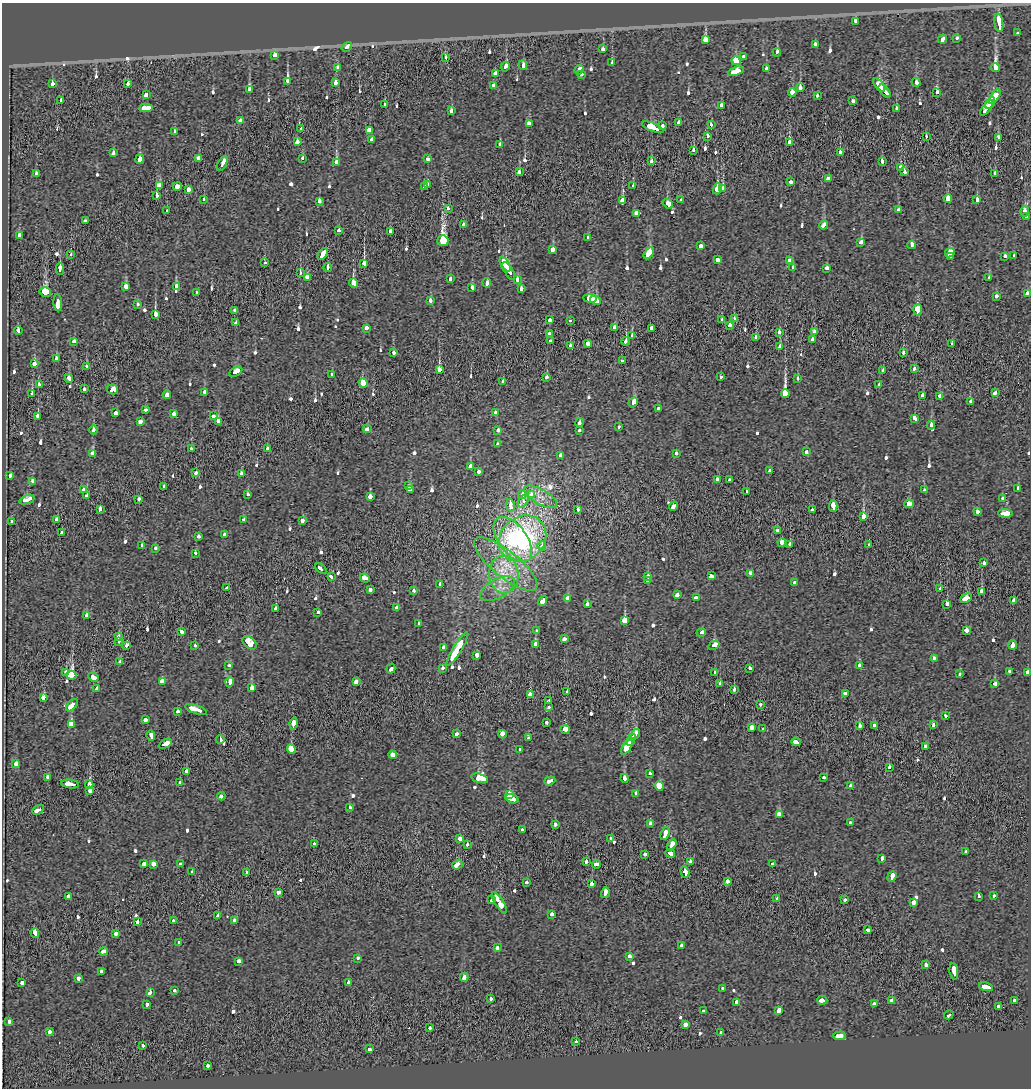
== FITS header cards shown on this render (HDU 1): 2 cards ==
NAXIS1  =                 1029
NAXIS2  =                 1086

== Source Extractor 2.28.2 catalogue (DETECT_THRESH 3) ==
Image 1029 x 1086 px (HDU 1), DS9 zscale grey, 1 PNG px = 1 image px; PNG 1033 x 1090 px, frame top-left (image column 1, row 1086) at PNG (2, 3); each listed source drawn as its Kron ellipse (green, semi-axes under 4 px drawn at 4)
Background -0.00262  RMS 0.024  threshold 0.0712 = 3 sigma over >= 5 px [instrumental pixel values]
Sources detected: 641; of the 641, the 500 brightest by FLUX_AUTO listed and drawn (141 fainter detections omitted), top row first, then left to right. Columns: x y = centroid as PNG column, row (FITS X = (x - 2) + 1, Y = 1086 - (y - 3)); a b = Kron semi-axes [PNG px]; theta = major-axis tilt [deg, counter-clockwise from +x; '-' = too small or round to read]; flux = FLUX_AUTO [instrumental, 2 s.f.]
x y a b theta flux
855 21 4 3 - 48
999 23 9 3 -82 210
1018 33 3 3 - 26
957 38 3 3 - 12
705 39 4 3 - 140
943 39 4 3 - 28
815 44 3 3 - 24
347 47 5 3 - 19
603 49 4 3 - 12
777 52 4 3 - 16
274 56 4 3 - 46
445 57 3 3 - 16
743 57 3 3 - 15
736 61 4 4 - 130
612 63 4 3 - 17
523 65 5 3 - 110
338 67 4 3 - 13
505 67 5 3 - 48
995 67 4 4 - 290
766 68 3 3 - 14
579 70 5 3 - 40
736 71 8 3 20 96
496 73 3 3 - 46
581 75 4 3 - 15
287 81 4 3 - 160
916 82 4 3 - 30
335 83 3 3 - 54
52 84 4 3 - 30
127 84 3 3 - 26
494 85 3 3 - 65
879 85 8 4 -50 84
800 88 4 3 - 100
249 89 4 3 - 62
884 91 7 3 -49 79
792 92 4 3 - 35
936 93 4 3 - 44
146 95 4 3 - 27
817 95 3 3 - 17
995 97 8 4 54 89
61 100 4 3 - 27
853 101 3 3 - 23
990 103 6 3 58 97
385 104 4 3 - 15
721 105 3 3 - 35
146 108 7 4 3 91
896 108 3 3 - 37
987 108 9 3 54 130
451 111 3 3 - 26
240 121 4 3 - 35
679 122 4 3 - 29
529 124 4 3 - 23
711 125 3 3 - 14
662 126 3 3 - 19
653 127 11 4 -21 150
301 128 3 3 - 26
369 131 4 4 - 170
174 132 3 3 - 13
707 136 3 3 - 13
926 136 3 2 - 12
998 137 4 3 - 21
372 140 4 3 - 53
297 142 4 3 - 53
790 142 4 3 - 120
500 144 3 3 - 15
693 150 4 3 - 20
840 152 4 3 - 20
113 153 4 3 - 27
199 158 3 3 - 49
303 158 3 3 - 14
140 159 5 3 - 36
428 159 4 3 - 16
652 161 4 3 - 21
882 161 3 3 - 18
336 162 4 4 - 59
222 163 8 3 64 63
901 167 3 3 - 46
519 172 4 3 - 36
904 172 3 3 - 13
995 173 4 3 - 25
36 174 4 3 - 14
828 178 4 3 - 38
791 182 3 3 - 23
159 185 4 4 - 62
428 185 3 3 - 21
633 185 3 3 - 16
177 186 4 3 - 53
424 187 4 3 - 16
717 188 6 3 74 120
723 189 3 3 - 88
188 190 4 3 - 25
156 196 4 3 - 34
948 198 4 3 - 75
204 199 3 3 - 13
681 200 3 3 - 20
977 200 4 3 - 45
623 201 4 3 - 240
319 202 3 3 - 42
668 204 5 3 - 33
448 209 3 3 - 71
167 210 3 3 - 15
898 210 4 3 - 14
1025 212 5 3 - 28
637 213 4 3 - 190
1027 217 4 3 - 170
85 220 3 3 - 28
463 225 3 3 - 16
824 225 4 3 - 33
339 230 3 3 - 15
390 231 4 3 - 23
19 235 3 3 - 47
588 237 3 3 - 15
443 241 5 5 - 940
861 242 4 3 - 50
912 245 4 3 - 40
700 246 4 3 - 28
552 250 4 3 - 26
649 253 7 4 58 120
950 253 5 4 - 57
323 254 6 3 53 130
71 255 3 3 - 22
1005 256 3 3 - 15
1014 256 3 3 - 13
950 257 4 3 - 14
718 260 4 3 - 29
789 261 3 3 - 22
265 263 3 3 - 17
364 264 4 3 - 190
505 264 8 3 -61 86
793 267 4 3 - 15
328 268 4 3 - 26
827 268 4 3 - 19
60 269 6 3 -89 59
509 271 10 4 -60 90
300 273 4 2 - 12
307 277 3 3 - 120
989 278 4 3 - 25
450 279 3 3 - 15
517 280 4 3 - 20
353 283 4 4 - 120
487 283 4 3 - 38
126 286 4 4 - 31
176 287 4 3 - 73
472 287 4 3 - 21
521 289 4 3 - 16
45 292 6 4 -15 160
196 293 3 3 - 12
1027 294 4 3 - 42
996 296 3 3 - 13
590 298 7 4 -8 72
595 300 5 3 - 42
430 301 3 3 - 19
58 303 9 3 -89 100
137 304 4 3 - 13
235 310 4 3 - 13
918 310 5 4 - 61
155 314 4 3 - 75
734 319 3 3 - 14
550 320 4 3 - 15
570 320 3 3 - 15
721 320 3 3 - 14
236 323 3 3 - 18
729 325 4 3 - 20
366 328 4 3 - 25
615 328 4 3 - 50
651 329 4 3 - 41
18 331 4 3 - 20
814 331 4 3 - 14
779 332 3 3 - 21
549 334 3 3 - 19
632 335 4 3 - 26
756 338 4 3 - 32
812 339 4 3 - 29
74 341 4 3 - 12
550 341 3 3 - 16
626 341 4 3 - 26
588 344 3 3 - 71
951 344 3 3 - 14
570 346 4 3 - 52
780 346 4 3 - 25
393 352 3 3 - 22
903 353 3 3 - 14
56 359 4 3 - 26
622 361 3 3 - 19
34 364 3 3 - 83
87 367 3 3 - 16
439 369 3 3 - 190
914 369 4 3 - 12
883 370 3 3 - 15
236 372 7 3 30 52
332 375 3 3 - 13
547 377 4 3 - 14
721 377 3 3 - 12
798 378 3 3 - 29
69 379 4 3 - 30
503 381 3 3 - 17
363 383 5 3 - 150
39 384 3 3 - 15
879 385 4 3 - 15
84 389 3 3 - 14
113 389 5 5 - 72
205 392 4 3 - 41
32 393 4 3 - 15
785 393 4 4 - 630
995 393 4 3 - 21
167 395 4 3 - 29
923 395 4 3 - 19
940 396 4 3 - 30
970 401 3 3 - 16
633 402 5 3 - 67
658 409 3 3 - 14
146 410 3 3 - 27
116 413 3 3 - 84
495 413 3 3 - 14
174 414 4 3 - 26
38 416 4 3 - 14
213 416 3 3 - 17
915 418 4 3 - 67
140 421 3 3 - 65
218 421 4 3 - 81
579 422 4 3 - 27
931 425 4 3 - 16
619 426 3 3 - 12
367 429 4 3 - 28
93 430 4 3 - 18
498 430 4 3 - 14
579 431 3 3 - 14
497 444 3 3 - 20
267 448 3 3 - 15
191 449 3 3 - 27
806 452 4 3 - 22
93 453 4 3 - 98
676 454 3 3 - 19
560 455 4 3 - 17
471 466 4 3 - 130
770 471 4 3 - 24
478 472 3 3 - 36
196 473 4 3 - 21
241 474 4 3 - 19
10 475 4 3 - 17
718 479 4 3 - 24
730 480 4 3 - 30
33 481 4 3 - 15
408 485 3 3 - 22
164 487 3 3 - 14
1018 488 3 3 - 50
410 489 4 3 - 84
84 490 3 3 - 13
924 490 3 3 - 50
746 491 3 3 - 12
522 494 4 3 - 14
248 495 3 3 - 12
531 495 4 3 - 17
87 496 3 3 - 44
370 496 3 3 - 58
541 497 18 7 -29 16
1002 498 3 3 - 16
139 499 3 3 - 17
27 500 8 3 20 58
523 501 7 3 56 18
909 504 5 3 - 66
510 505 6 3 -78 38
674 506 5 3 - 44
833 506 6 3 -87 120
100 509 4 3 - 17
578 509 3 3 - 12
812 510 3 3 - 21
977 512 3 3 - 16
1005 513 7 3 -2 130
863 517 3 3 - 130
57 519 3 3 - 35
244 519 4 3 - 18
302 521 4 3 - 22
11 522 3 3 - 17
777 531 3 3 - 26
62 533 3 3 - 14
225 534 4 3 - 22
198 536 4 3 - 14
513 539 26 14 -53 70
522 539 25 21 41 330
782 542 4 3 - 43
790 544 3 3 - 16
142 545 3 3 - 34
869 545 4 3 - 15
542 546 5 3 - 16
156 548 3 3 - 14
195 553 3 3 - 26
984 563 4 3 - 13
506 564 39 13 -39 61
321 568 6 3 -36 130
751 573 4 3 - 21
504 574 19 14 -86 41
711 576 4 3 - 70
331 577 4 3 - 24
648 577 4 3 - 32
365 578 5 3 - 50
648 581 3 3 - 13
795 583 3 3 - 51
440 584 3 3 - 24
227 588 3 3 - 23
940 588 3 3 - 12
498 589 19 9 28 19
371 590 4 3 - 33
414 591 3 3 - 12
981 592 3 3 - 55
677 595 4 3 - 38
568 598 4 3 - 41
696 598 4 3 - 29
966 598 6 3 26 55
1013 600 4 3 - 26
542 601 5 3 - 52
587 604 4 3 - 19
947 604 4 3 - 110
276 608 3 3 - 100
397 608 3 3 - 18
318 612 3 3 - 21
86 615 4 3 - 18
625 620 4 4 - 190
418 623 3 3 - 44
966 630 4 3 - 24
181 631 4 3 - 18
536 631 3 3 - 13
701 632 5 3 - 28
119 637 3 3 - 21
564 639 4 3 - 25
119 641 3 3 - 12
249 643 8 5 -39 130
127 645 3 3 - 22
535 645 4 3 - 89
714 645 6 3 30 58
1013 645 5 3 - 67
195 646 3 3 - 16
444 647 4 3 - 29
457 649 19 4 59 380
476 655 4 3 - 74
934 659 4 3 - 17
120 662 3 3 - 14
859 665 3 3 - 23
229 666 3 3 - 13
442 668 3 3 - 19
749 668 3 3 - 43
391 669 5 3 - 39
66 672 3 3 - 30
1010 672 3 3 - 68
1028 672 3 3 - 110
715 673 3 3 - 13
960 674 3 3 - 18
71 675 5 4 - 680
93 677 5 3 - 47
162 681 4 3 - 45
356 681 4 3 - 47
230 682 5 3 - 120
995 683 4 3 - 22
720 684 3 3 - 24
97 688 4 3 - 61
251 688 3 3 - 130
734 689 4 3 - 26
567 692 3 3 - 18
845 693 3 3 - 22
530 695 3 3 - 120
43 698 4 3 - 31
549 701 3 3 - 44
72 705 7 3 47 86
760 705 3 3 - 12
549 707 3 3 - 18
196 710 11 3 -19 140
177 711 3 3 - 15
945 715 3 3 - 14
146 720 4 3 - 24
293 723 6 3 76 48
546 723 3 3 - 14
71 724 4 3 - 430
933 725 4 3 - 16
859 726 4 3 - 34
874 726 4 3 - 17
752 727 4 3 - 150
565 729 5 3 - 200
763 729 3 3 - 15
457 734 4 3 - 15
502 734 4 3 - 70
635 734 5 3 - 81
151 736 5 3 - 42
529 738 3 3 - 22
633 738 3 3 - 51
220 739 4 3 - 81
631 741 4 3 - 66
796 742 5 3 - 46
165 744 7 3 26 79
925 746 3 3 - 25
627 747 8 4 57 97
291 749 5 3 - 530
520 749 3 3 - 130
393 755 4 3 - 38
16 764 4 3 - 64
889 767 3 3 - 14
187 771 3 3 - 26
650 774 3 3 - 26
48 777 4 3 - 30
480 778 9 4 -15 470
625 778 4 4 - 160
824 778 3 3 - 15
550 781 5 3 - 36
180 783 3 3 - 13
70 784 9 3 -8 89
89 784 4 3 - 110
659 786 5 4 - 320
851 786 4 3 - 16
90 791 3 3 - 94
636 793 4 3 - 24
509 794 4 3 - 100
221 796 4 3 - 41
512 799 7 3 -17 59
350 807 3 3 - 12
38 810 6 3 29 46
779 815 4 4 - 110
650 823 3 3 - 16
850 823 4 3 - 21
555 825 3 3 - 16
522 830 3 3 - 12
665 833 6 3 65 68
460 839 4 3 - 36
611 839 4 3 - 15
314 843 3 3 - 15
467 844 3 3 - 17
672 845 6 3 58 100
966 852 3 3 - 16
670 853 5 3 - 39
645 854 3 3 - 13
882 858 4 3 - 21
586 862 3 3 - 22
690 862 3 3 - 31
144 863 3 3 - 54
153 864 4 3 - 160
181 864 3 3 - 17
457 864 6 3 37 97
597 864 4 3 - 29
772 864 3 3 - 17
192 872 4 3 - 27
246 872 3 3 - 21
685 872 6 4 -71 70
892 876 5 3 - 66
727 881 3 3 - 19
527 882 3 3 - 27
592 884 3 3 - 160
279 892 4 3 - 30
605 893 5 3 - 51
979 896 3 3 - 140
994 896 3 3 - 12
68 897 4 3 - 32
776 899 3 3 - 31
492 900 4 3 - 34
845 900 3 3 - 15
499 903 12 4 -57 340
913 903 4 3 - 25
552 914 3 3 - 29
218 916 4 3 - 12
173 921 3 3 - 23
235 921 4 3 - 26
137 922 3 3 - 20
867 930 3 3 - 22
35 933 5 3 - 56
116 934 3 3 - 50
179 942 4 3 - 23
681 946 4 3 - 29
497 948 3 3 - 30
104 952 4 3 - 31
629 956 3 3 - 73
357 959 3 3 - 16
238 961 4 3 - 21
926 965 4 3 - 20
954 971 8 3 -81 100
101 972 4 3 - 23
464 977 4 3 - 38
78 978 3 3 - 20
348 982 3 3 - 130
22 983 3 3 - 25
986 987 7 3 -14 100
722 988 3 3 - 17
174 991 3 3 - 16
150 992 4 3 - 24
490 999 3 3 - 21
822 1000 5 3 - 40
1015 1000 3 3 - 18
892 1001 3 3 - 57
736 1002 4 3 - 43
147 1004 3 3 - 13
874 1004 4 3 - 18
998 1006 3 3 - 47
703 1011 3 3 - 28
778 1011 4 3 - 93
949 1015 5 3 - 23
9 1021 3 3 - 15
685 1025 3 3 - 100
430 1028 3 3 - 14
49 1031 3 3 - 42
720 1033 3 3 - 16
840 1036 6 3 4 130
576 1041 3 3 - 16
143 1046 3 3 - 14
369 1049 4 3 - 24
208 1066 3 3 - 15
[141 fainter detections neither listed nor drawn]